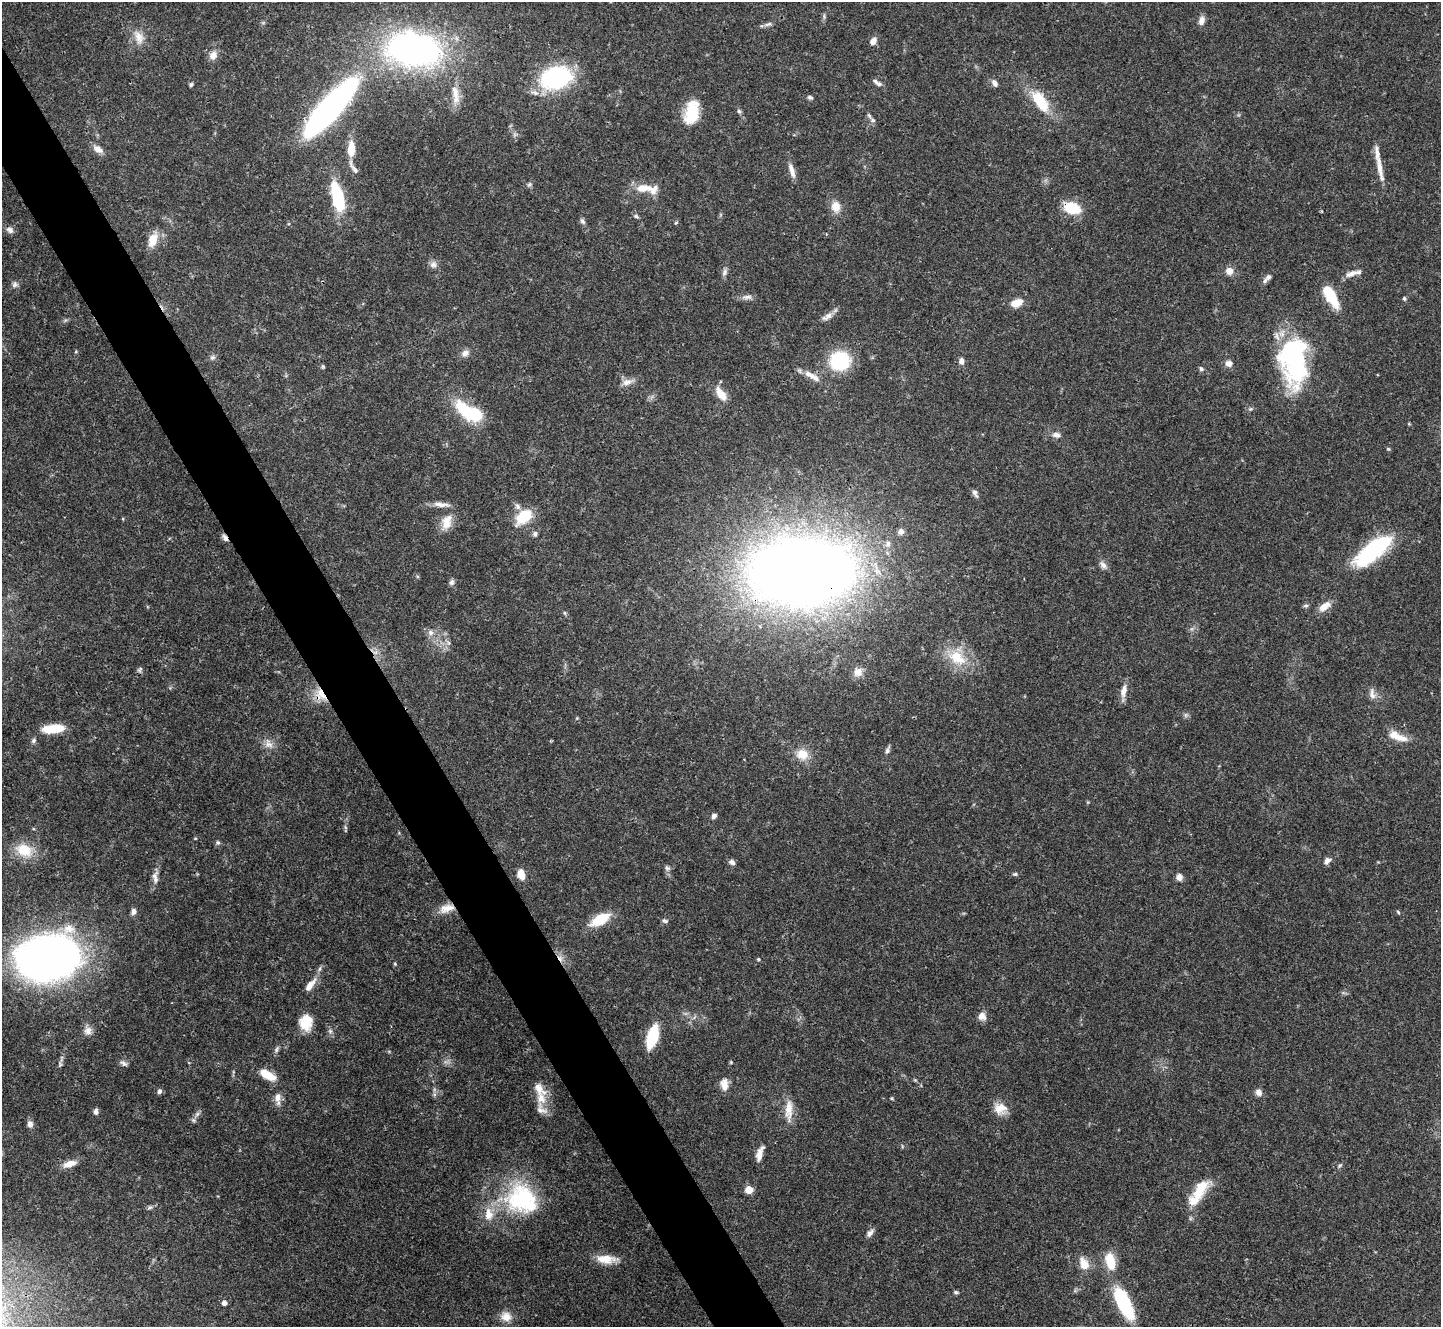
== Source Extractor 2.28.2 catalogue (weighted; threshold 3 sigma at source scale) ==
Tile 11 of 4 x 4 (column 3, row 3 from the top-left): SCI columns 2883-4321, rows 1619-2943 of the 5761 x 5752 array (HDU 1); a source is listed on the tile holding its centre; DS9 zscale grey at full resolution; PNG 1443 x 1329 px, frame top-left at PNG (2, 2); no overlay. Shown black and unused: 5% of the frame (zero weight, under 3 of 4 exposures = <1% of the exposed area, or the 3 px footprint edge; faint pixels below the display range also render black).
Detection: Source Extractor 2.28.2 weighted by HDU 2 'WHT'; one run over the whole footprint, this tile lists its part. Background 0.0707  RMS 0.0033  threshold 0.015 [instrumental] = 3 sigma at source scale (4.5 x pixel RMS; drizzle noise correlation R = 1.50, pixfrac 1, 0.05/0.05 arcsec/px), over >= 5 px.
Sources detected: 159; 1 too faint to see at this stretch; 3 inside a brighter object's white glare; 1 cosmic-ray / hot-pixel residue — not listed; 11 inside a brighter listed object's ellipse — not listed separately; the other 143 listed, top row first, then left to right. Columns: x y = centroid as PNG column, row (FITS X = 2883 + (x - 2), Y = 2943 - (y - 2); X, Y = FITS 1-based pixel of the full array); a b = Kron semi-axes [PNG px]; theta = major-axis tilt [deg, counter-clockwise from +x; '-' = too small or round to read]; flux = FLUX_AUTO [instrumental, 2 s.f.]
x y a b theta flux
1201 20 11 7 72 1.8
768 24 13 5 19 1.1
139 37 21 12 -73 4.5
873 41 9 7 53 1.9
413 50 33 20 -9 170
213 55 11 9 66 2.5
556 78 20 14 17 62
877 83 14 5 -34 1.3
995 83 9 6 -55 1.5
191 84 5 4 - 0.6
455 95 30 9 -82 5
810 97 8 5 -19 0.74
1040 101 33 15 -56 12
330 108 62 16 48 150
739 111 7 5 -71 0.72
692 112 28 15 77 11
873 120 8 6 -20 1.1
98 149 15 8 -31 2.3
351 149 16 8 88 5.9
354 168 25 6 -58 2
1380 169 39 6 -80 5
792 170 20 6 -74 2.7
529 184 8 5 49 0.74
644 188 26 10 0 5.8
337 197 29 11 -76 22
836 206 14 11 -86 3.8
1072 208 16 10 -17 12
636 216 7 5 -17 0.63
582 221 9 5 -57 0.88
676 223 5 3 - 0.36
10 230 11 8 -32 1.6
153 240 17 10 73 5.4
433 264 10 9 - 1.6
1229 271 7 6 - 3.3
724 272 10 7 71 1.1
1353 273 23 6 15 2.4
1268 277 9 7 50 1.3
15 284 8 8 - 1.2
1330 295 20 7 -60 20
747 297 16 6 -2 1.6
1404 298 6 4 -75 0.54
1016 303 14 9 21 4
829 315 12 8 31 2.1
465 353 11 8 22 1.8
212 357 7 6 - 0.91
1294 359 55 30 -88 51
840 361 11 10 - 42
961 361 7 6 - 1.8
1229 363 9 8 - 1.7
323 366 6 5 - 0.45
1201 369 6 5 - 0.73
809 374 18 8 -29 3.2
627 382 15 8 17 2.4
721 394 19 9 -55 4.4
464 409 25 15 -51 14
1056 435 10 7 -14 1.6
1388 449 5 4 - 0.41
975 493 11 5 -64 1.1
441 504 24 6 -6 2.6
524 517 20 13 40 10
447 522 22 14 71 5.2
901 532 8 7 - 1.6
535 534 8 6 90 0.96
225 538 10 6 -63 1.3
888 544 10 8 74 1.6
1375 548 41 16 38 32
1103 565 12 7 -53 1.6
801 572 50 29 1 1100
452 582 9 6 58 0.92
1306 606 7 5 0 0.65
1324 606 17 8 35 3.5
565 613 6 4 -88 0.47
430 633 8 8 - 1.7
449 643 7 4 -90 0.79
375 652 8 5 29 1.3
957 658 28 18 -33 11
140 669 9 4 45 0.7
858 672 13 12 - 2.8
1123 691 18 8 76 2.8
321 694 23 10 -53 5.8
1372 694 16 8 -81 2.1
577 718 4 4 - 0.33
53 729 21 8 5 10
1400 738 20 8 -9 4
33 741 7 5 49 0.81
268 744 15 10 -50 2.8
887 751 8 5 55 0.95
802 754 14 12 -3 5.7
714 816 7 5 46 1
345 827 6 4 -72 0.52
195 838 4 4 - 0.31
218 843 6 6 - 0.68
24 850 23 17 -21 8.4
1327 861 11 7 35 1.6
732 862 8 6 -30 1.2
667 868 9 7 -45 1
521 874 10 7 -76 4.5
1015 874 6 5 - 0.55
154 876 14 7 56 1.6
1179 877 8 8 - 1.7
447 908 21 10 16 4.2
133 912 8 6 76 1.3
1398 912 6 3 -54 0.41
600 920 20 10 29 11
665 921 8 5 -10 0.75
48 958 52 38 10 220
758 959 4 4 - 0.41
395 964 5 3 - 0.35
310 985 21 8 52 3.7
982 1016 10 9 - 2.6
306 1022 16 13 80 7.8
88 1031 11 11 - 2.2
652 1037 21 9 73 18
276 1049 9 6 70 0.9
123 1063 11 6 -30 1.1
268 1075 19 8 -28 6.3
915 1080 5 5 - 0.38
724 1085 14 8 -82 3.3
159 1091 6 5 - 0.99
1259 1092 9 8 - 1.7
278 1097 13 8 88 2.6
541 1098 17 12 -62 4.8
892 1098 5 4 - 0.37
1000 1109 16 14 -15 4.8
789 1110 32 9 88 4.9
96 1112 7 5 90 1.1
197 1114 8 5 45 0.92
30 1124 9 7 -77 1.5
760 1154 19 7 72 2.7
69 1164 18 8 18 3.3
1340 1165 7 5 44 0.63
1200 1189 29 13 54 9.7
749 1190 5 5 - 10
522 1199 46 40 -30 36
150 1207 9 6 28 0.84
870 1233 10 6 48 1.6
606 1259 27 11 -4 5.8
1110 1261 21 11 -75 7.4
1084 1264 17 11 -66 4.5
956 1292 7 4 8 0.59
224 1303 5 5 - 1.5
1124 1303 30 10 -63 33
506 1317 15 13 -6 3.7
Overlapping masked pixels (flux is a lower limit): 7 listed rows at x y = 330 108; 1072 208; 225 538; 801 572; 375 652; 321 694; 447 908